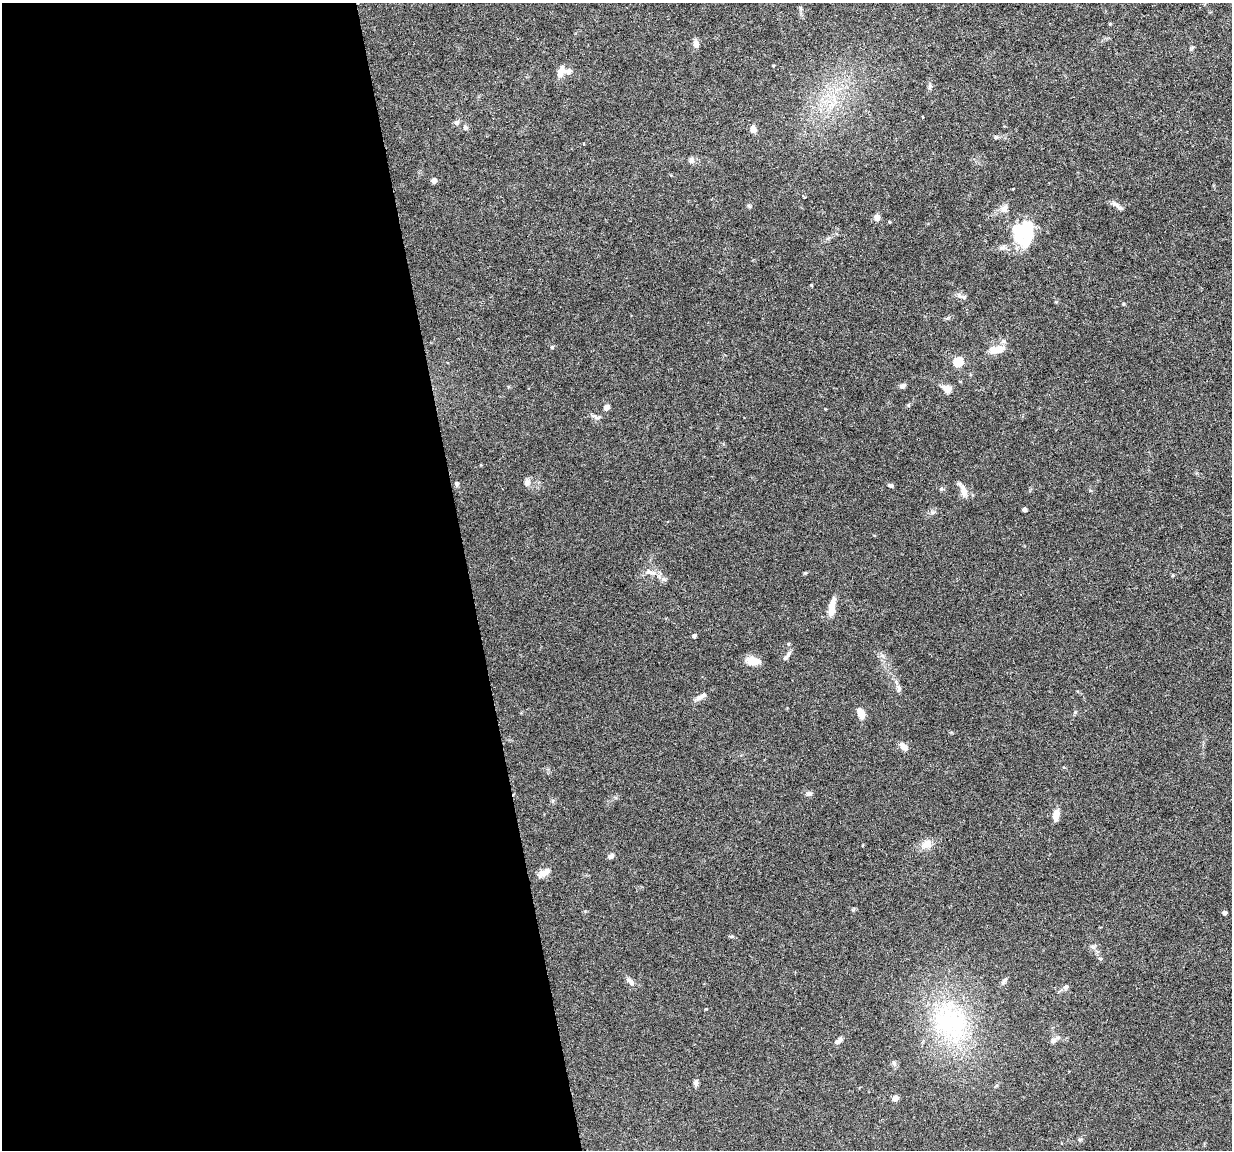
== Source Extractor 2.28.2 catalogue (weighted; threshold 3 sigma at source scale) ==
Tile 9 of 4 x 4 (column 1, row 3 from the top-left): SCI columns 1-1230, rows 1182-2329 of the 4923 x 4704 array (HDU 1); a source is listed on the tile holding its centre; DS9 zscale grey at full resolution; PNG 1234 x 1152 px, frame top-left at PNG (2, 3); no overlay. Shown black and unused: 38% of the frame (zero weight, under 4 of 8 exposures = <1% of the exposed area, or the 3 px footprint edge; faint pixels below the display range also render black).
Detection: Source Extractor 2.28.2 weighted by HDU 2 'WHT'; one run over the whole footprint, this tile lists its part. Background 0.0186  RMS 0.0013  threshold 0.00538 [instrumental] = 3 sigma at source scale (4.09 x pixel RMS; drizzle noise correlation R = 1.36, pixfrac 0.8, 0.0396/0.0396 arcsec/px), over >= 5 px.
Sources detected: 74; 4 inside a brighter object's white glare — not listed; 3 inside a brighter listed object's ellipse — not listed separately; the other 67 listed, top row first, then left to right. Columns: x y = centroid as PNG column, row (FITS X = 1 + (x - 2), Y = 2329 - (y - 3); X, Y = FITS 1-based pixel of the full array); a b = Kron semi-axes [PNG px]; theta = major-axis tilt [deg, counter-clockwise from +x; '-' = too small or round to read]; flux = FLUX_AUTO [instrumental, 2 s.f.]
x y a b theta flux
800 8 6 4 73 0.18
696 43 10 7 -78 0.58
773 66 3 3 - 0.11
561 72 15 8 65 0.91
930 86 9 5 82 0.29
923 117 3 2 - 0.12
456 122 8 6 90 0.28
465 127 6 5 - 0.24
753 129 10 8 -81 0.56
996 137 7 4 44 0.18
584 144 3 3 - 0.14
691 160 8 7 - 0.37
434 180 5 5 - 0.59
749 206 7 4 -45 0.17
1119 207 15 5 -41 0.45
1004 209 12 9 61 0.63
877 217 7 6 - 0.74
890 222 4 2 - 0.087
1017 229 8 6 57 3.3
811 285 4 3 - 0.1
963 297 15 5 -9 0.39
552 347 5 5 - 0.16
997 349 20 9 5 1.6
958 362 5 5 - 6
903 386 8 6 31 0.31
946 389 15 8 -31 0.83
908 405 6 4 71 0.14
606 407 6 5 - 0.56
598 417 11 5 11 0.33
527 482 9 9 - 0.48
456 484 5 5 - 0.24
891 485 7 5 -14 0.26
941 489 5 5 - 0.21
963 490 23 7 -68 0.86
1024 509 4 4 - 0.38
650 572 16 7 -17 0.89
805 573 5 4 - 0.13
1173 575 4 4 - 0.13
663 579 9 5 -8 0.34
832 608 20 6 80 1.6
694 636 4 4 - 0.37
788 644 5 4 - 0.15
787 656 13 5 53 0.47
883 656 7 4 -71 0.27
752 661 14 8 -6 1.6
899 687 7 4 -70 0.29
699 698 11 7 18 0.54
861 714 13 7 -75 1.1
903 747 9 6 -47 0.8
809 794 7 6 - 0.37
1056 815 13 6 81 1.2
926 844 14 10 35 1.1
611 856 8 6 34 0.35
546 871 13 10 32 0.84
1225 913 4 4 - 0.33
732 936 7 4 -8 0.17
1100 959 6 5 - 0.18
1004 981 10 5 50 0.33
630 982 13 6 -45 0.56
1066 987 8 6 41 0.36
950 1022 62 46 -54 18
1053 1040 7 7 - 0.35
838 1041 11 5 36 0.45
894 1063 7 5 -49 0.28
696 1082 9 5 83 0.34
895 1098 5 4 - 1
1080 1139 6 4 19 0.16
Unlisted compact peaks at least as high as the median listed source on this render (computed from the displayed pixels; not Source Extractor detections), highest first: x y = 706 1009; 932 512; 1075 712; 1110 24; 1123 304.